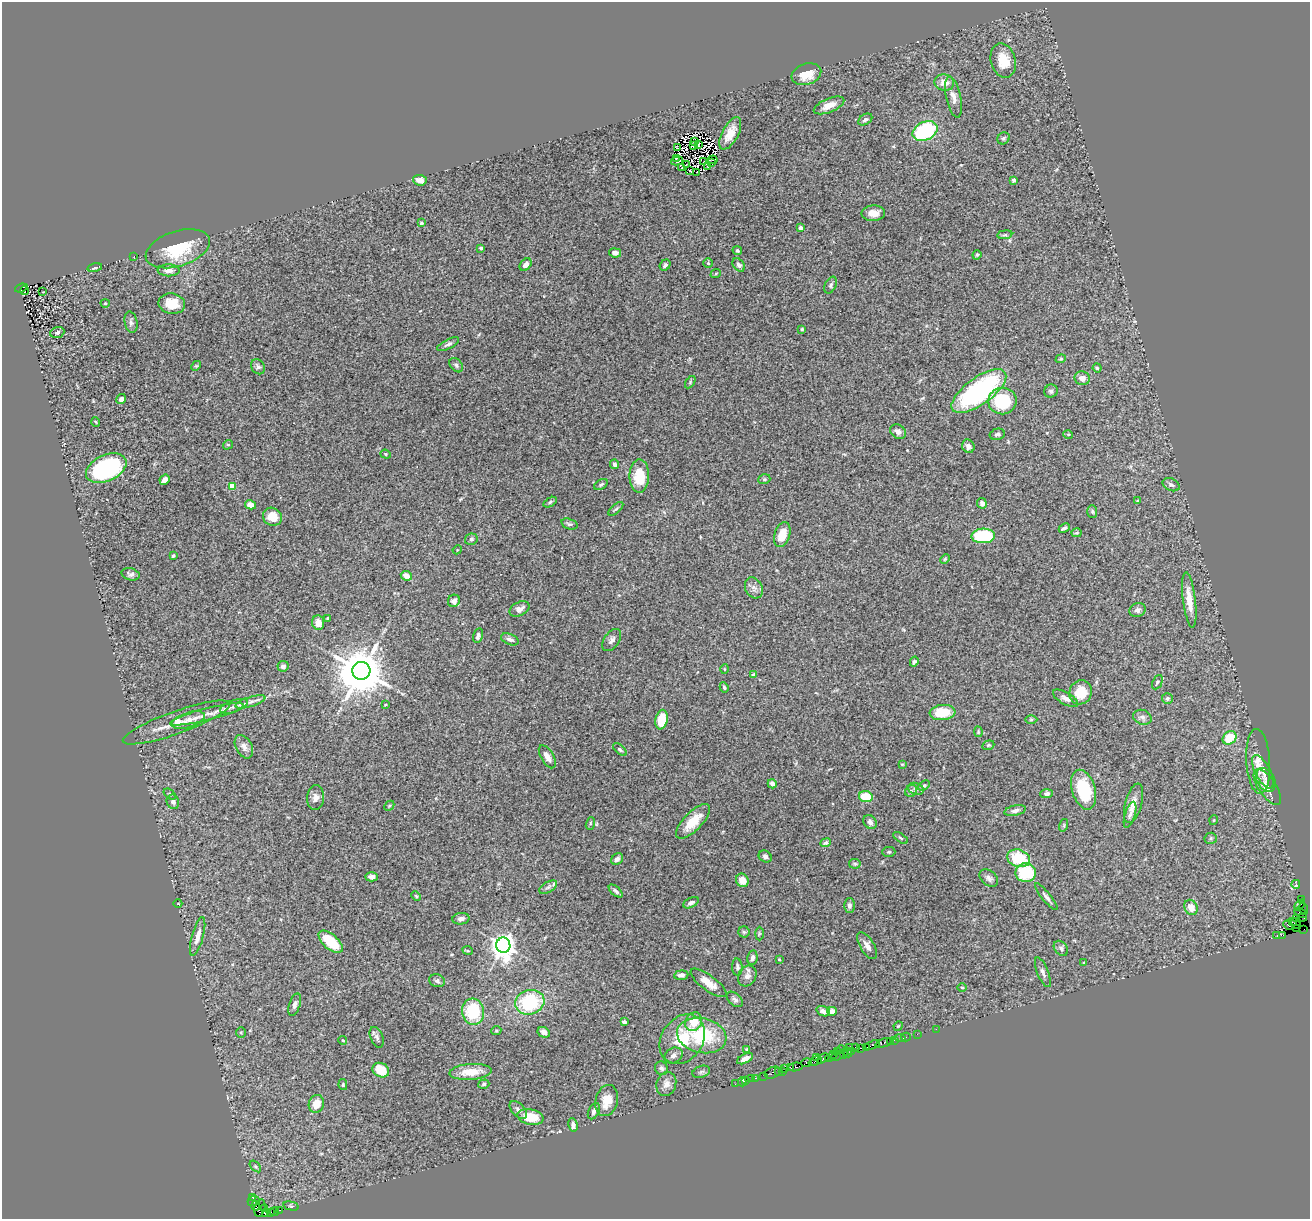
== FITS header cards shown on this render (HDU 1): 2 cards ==
NAXIS1  =                 1308
NAXIS2  =                 1217

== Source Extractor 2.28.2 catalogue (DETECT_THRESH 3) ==
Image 1308 x 1217 px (HDU 1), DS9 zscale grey, 1 PNG px = 1 image px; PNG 1312 x 1221 px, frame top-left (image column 1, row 1217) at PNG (2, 2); each listed source drawn as its Kron ellipse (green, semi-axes under 4 px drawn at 4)
Background 2.84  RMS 0.057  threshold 0.172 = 3 sigma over >= 5 px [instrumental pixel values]
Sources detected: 291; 3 with non-positive FLUX_AUTO (blend fragments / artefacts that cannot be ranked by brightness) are neither listed nor drawn; the other 288 listed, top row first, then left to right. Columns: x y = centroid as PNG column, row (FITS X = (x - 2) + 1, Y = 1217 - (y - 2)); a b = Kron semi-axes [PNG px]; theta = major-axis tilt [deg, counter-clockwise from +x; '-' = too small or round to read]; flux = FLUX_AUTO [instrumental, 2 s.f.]
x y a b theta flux
1003 60 17 12 -76 71
806 74 15 10 18 61
944 82 10 8 -11 37
953 97 21 7 -78 27
829 105 16 7 23 37
865 120 7 5 32 10
925 131 13 9 25 350
730 133 18 8 62 53
1004 138 6 5 - 7.1
695 141 2 2 - 0.99
693 145 4 2 - 3.7
698 145 3 2 - 6.3
677 148 4 2 - 2.1
676 158 3 3 - 0.27
713 160 5 2 - 4.3
677 161 6 2 10 6.3
704 162 3 2 - 1.3
712 163 3 2 - 4.6
686 165 2 2 - 1.8
707 167 4 2 - 6.6
682 168 2 2 - 2.8
690 171 3 2 - 4
697 172 3 2 - 6.2
420 180 6 5 - 31
1014 180 3 3 - 14
873 213 12 7 3 38
421 223 4 3 - 7.6
800 228 4 4 - 14
1005 235 7 3 8 5.7
481 248 4 3 - 5.6
178 249 33 17 18 170
737 251 5 4 - 7
615 253 6 4 -10 15
977 255 5 4 - 5.3
134 256 2 2 - 2
708 263 5 5 - 5.8
526 265 7 5 51 21
665 265 6 5 - 11
739 265 7 5 -51 11
95 268 7 4 13 7.7
168 270 11 6 -1 18
716 273 5 3 - 3.6
831 285 9 5 63 9.2
21 288 6 3 20 800
25 291 4 3 - 130
43 292 3 2 - 11
105 303 4 4 - 4.4
172 304 13 10 -10 75
131 322 11 6 -78 11
802 329 3 3 - 5.9
57 333 7 5 22 8.2
448 344 12 4 26 12
1061 359 5 4 - 5.6
456 365 8 5 -47 9.7
196 366 5 4 - 4.3
258 367 8 6 -56 11
1097 368 4 4 - 5.6
1082 378 8 6 -11 22
690 382 7 3 55 4.7
979 391 32 13 36 600
1051 391 7 6 - 11
121 399 5 4 - 16
1002 401 14 13 - 200
96 422 5 3 - 2.8
898 432 8 7 - 18
997 434 8 5 12 11
1068 434 5 3 - 4
228 445 5 4 - 4.9
968 446 7 6 - 18
386 454 5 4 - 5.1
615 464 5 4 - 10
106 468 21 13 25 510
639 476 16 10 89 110
764 479 6 5 - 5.5
165 480 5 4 - 15
601 485 7 4 31 6.7
1171 485 9 6 -25 12
232 486 4 4 - 110
1138 501 4 3 - 5
550 502 7 4 31 6.1
982 503 5 4 - 14
250 505 5 4 - 28
616 509 9 3 41 6.1
1092 511 6 5 - 6.1
272 517 10 8 -28 56
569 524 8 5 -18 8.3
1064 528 6 3 24 8.7
1076 533 5 4 - 5.5
782 535 13 7 72 58
983 536 12 7 2 240
471 539 6 5 - 9
457 550 5 3 - 3.2
173 556 3 3 - 4.9
945 559 5 4 - 4.5
131 574 9 6 -15 13
406 576 6 4 -26 35
754 588 11 8 -61 20
1189 600 28 6 -83 57
454 601 6 6 - 20
519 609 10 6 27 23
1138 610 8 7 - 14
328 618 3 3 - 6
318 623 7 6 - 38
478 636 7 5 75 12
510 639 9 5 -22 14
612 640 12 7 55 15
914 662 5 4 - 7.7
283 666 5 5 - 10
724 669 5 3 - 3.5
361 671 9 9 - 22000
753 675 4 4 - 11
1157 682 7 4 64 6.9
724 687 5 4 - 6.7
1080 692 12 11 - 75
1065 698 14 6 -29 18
1167 698 5 5 - 6.8
251 702 15 5 17 19
385 705 3 2 - 2.9
234 706 14 6 19 21
942 712 13 7 5 100
207 714 38 6 14 57
1142 717 9 7 -22 16
188 720 17 7 17 32
661 720 10 6 79 96
1031 720 6 4 0 4.8
176 722 57 11 20 100
978 732 5 4 - 3.8
1230 738 7 6 - 100
988 745 6 4 20 5.2
244 747 12 8 -61 23
620 749 8 4 -42 7.4
547 757 13 6 -59 30
1258 761 32 12 -86 65
902 764 4 3 - 3.6
1263 772 18 7 -62 24
1266 780 13 8 -62 16
772 784 5 4 - 17
924 786 6 4 37 7.3
1267 787 20 9 -57 40
916 789 8 5 -18 10
1084 790 20 11 -73 150
911 791 6 5 - 7.7
170 794 7 4 -36 6.1
1047 794 6 4 2 8.4
866 797 7 5 -9 97
316 798 12 8 85 21
173 802 7 6 - 14
1133 803 20 8 75 36
389 806 5 4 - 4.6
1015 811 11 5 12 15
1130 815 13 5 73 15
1214 820 5 3 - 2.8
693 821 22 9 46 81
870 822 8 6 -52 15
590 823 6 4 71 5.4
1064 825 6 4 72 5.2
901 838 8 3 -34 5
1211 838 6 5 - 6.3
825 843 5 4 - 8.3
889 852 6 5 - 5.5
765 856 7 5 -34 10
1019 858 12 8 -19 140
617 859 6 5 - 12
855 864 6 5 - 6.2
1026 873 10 9 - 160
372 877 6 4 -1 13
989 878 10 7 -39 14
742 880 7 6 - 39
1296 884 4 3 - 37
548 887 10 5 30 12
616 891 8 3 -41 9.6
416 896 5 3 - 3.8
1046 897 17 4 -50 13
1301 899 2 2 - 37
691 903 8 4 27 12
178 904 4 3 - 2.5
849 905 7 5 90 13
1300 905 6 2 49 30
1191 907 8 6 -63 43
1304 909 6 2 -71 62
1301 913 7 3 -31 350
1302 917 4 2 - 53
1297 918 2 2 - 53
461 919 8 5 7 17
1292 922 3 2 - 890
1296 923 6 3 -57 600
1288 925 5 2 - 85
1297 928 4 3 - 250
1304 929 2 2 - 8.8
744 932 5 5 - 6.3
759 934 7 3 90 4.7
1277 935 3 2 - 110
1282 935 4 2 - 72
198 936 20 6 75 34
331 942 14 7 -41 110
503 945 8 7 - 3900
867 946 15 7 -59 25
1061 948 8 6 -50 10
468 951 5 3 - 3.9
752 958 7 5 79 12
779 959 4 3 - 3.3
1084 963 3 2 - 3.3
737 967 8 5 -87 9.4
1043 972 16 5 -68 17
681 975 7 4 6 13
747 976 11 8 61 23
437 981 8 6 -15 11
708 983 21 7 -37 44
962 988 5 3 - 3.8
735 999 9 6 -42 11
530 1002 15 12 15 270
295 1005 12 5 72 15
823 1011 7 5 -22 14
832 1011 5 4 - 21
473 1012 13 11 -84 180
624 1022 4 3 - 9
694 1022 10 8 62 61
898 1026 5 4 - 4
936 1029 2 2 - 35
496 1030 5 4 - 5
241 1032 5 4 - 4.9
544 1032 6 5 - 21
917 1034 2 2 - 36
702 1036 25 17 -12 250
377 1037 11 6 -68 12
906 1037 5 3 - 50
900 1038 5 2 - 96
682 1039 26 20 56 140
894 1040 2 2 - 40
343 1041 4 3 - 5.3
890 1041 2 2 - 55
883 1043 8 3 21 240
872 1045 8 3 19 260
849 1047 2 2 - 58
855 1047 2 2 - 89
867 1047 3 2 - 27
861 1048 4 2 - 58
747 1049 4 3 - 5.3
841 1050 4 2 - 240
837 1051 2 2 - 81
852 1051 2 2 - 18
847 1052 6 2 -47 93
834 1054 3 3 - 140
844 1054 4 2 - 22
673 1055 9 7 29 15
837 1056 7 2 19 96
816 1057 3 2 - 120
830 1057 6 3 17 380
823 1058 7 3 29 220
745 1059 8 4 28 21
815 1061 7 3 23 260
807 1063 5 3 - 280
790 1067 4 3 - 130
795 1067 7 3 8 230
661 1068 7 6 - 11
785 1068 3 2 - 110
381 1070 9 7 -28 83
779 1071 3 2 - 67
782 1071 2 2 - 89
470 1072 21 8 4 77
701 1072 9 5 19 8.9
773 1073 8 5 24 280
764 1076 3 2 - 18
756 1078 3 2 - 110
751 1079 3 2 - 14
746 1081 3 2 - 69
742 1082 4 3 - 20
484 1084 6 4 17 7
666 1084 12 9 69 24
735 1084 2 2 - 17
343 1085 5 4 - 4.9
607 1101 16 11 76 59
316 1104 9 7 72 51
518 1110 10 6 -47 14
594 1111 9 5 63 13
530 1117 13 7 -11 87
573 1125 7 4 -81 14
255 1166 7 4 -45 5.5
252 1197 3 3 - 160
253 1201 6 5 - 240
256 1206 5 3 - 490
291 1206 8 4 -13 6.4
260 1208 9 5 78 2500
265 1209 3 2 - 350
279 1210 3 2 - 56
271 1212 3 2 - 31
275 1212 4 2 - 49
265 1213 3 2 - 60
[3 non-positive-flux detections neither listed nor drawn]